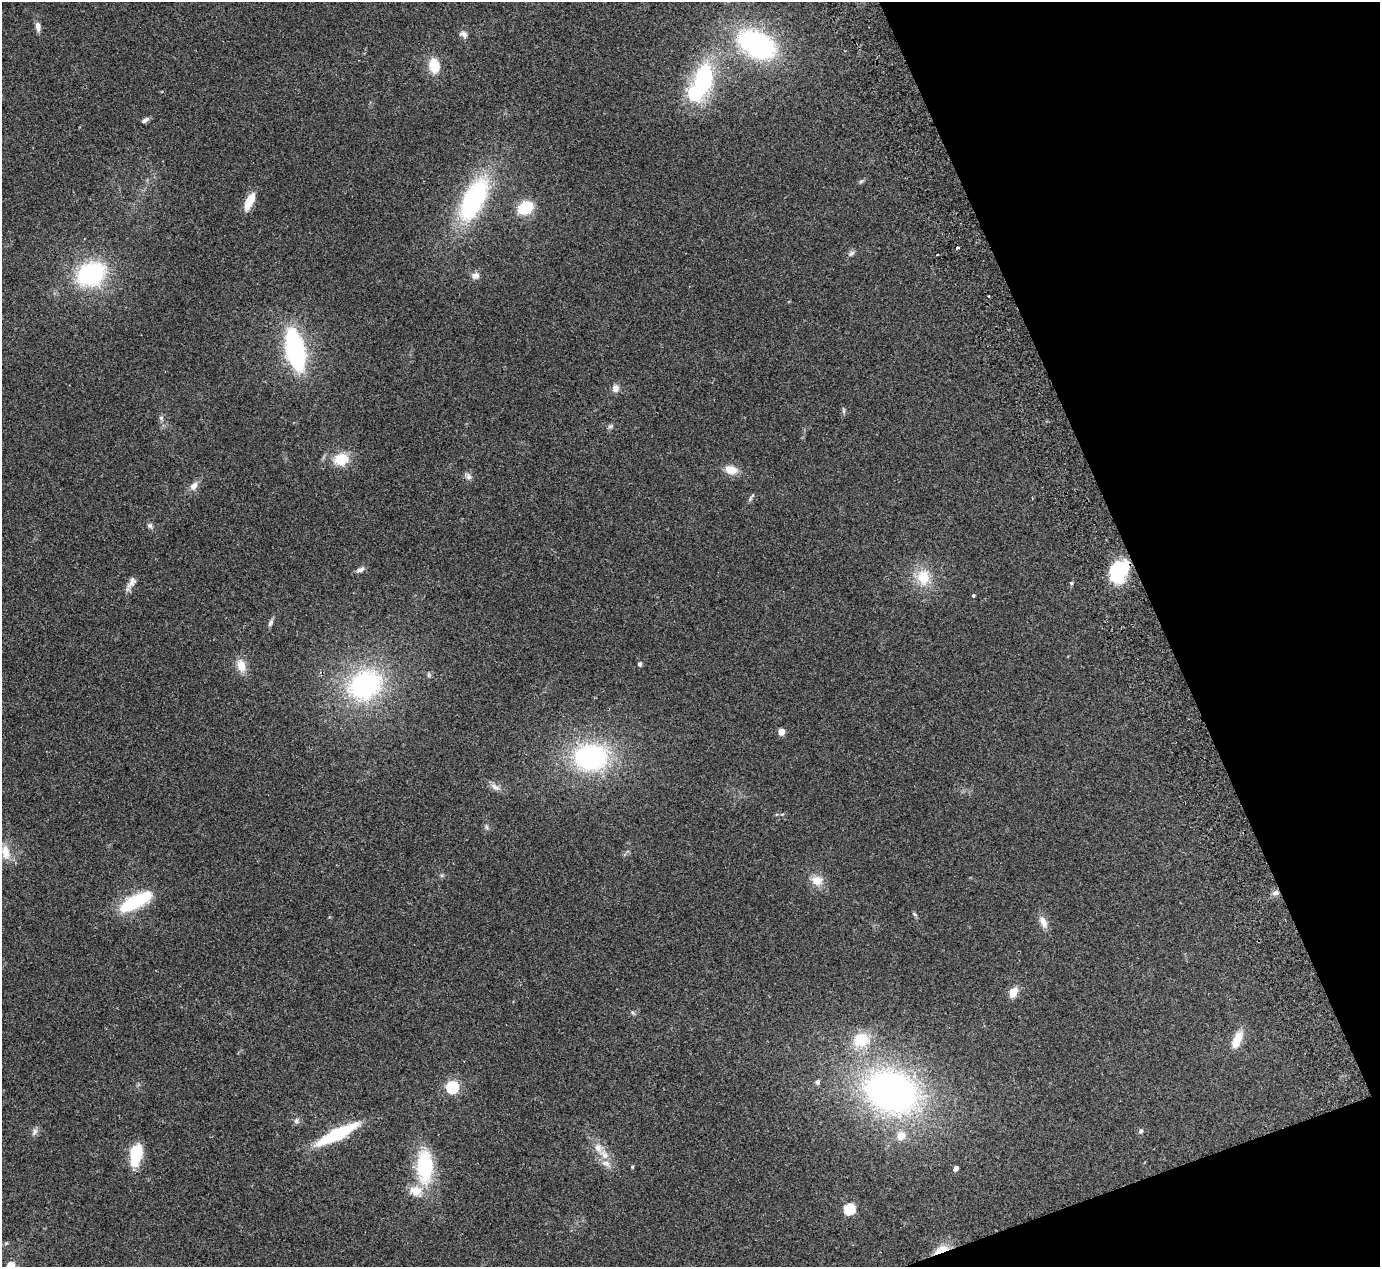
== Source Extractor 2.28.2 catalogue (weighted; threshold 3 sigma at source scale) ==
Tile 12 of 4 x 4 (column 4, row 3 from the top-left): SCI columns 4189-5566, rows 1448-2712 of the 5623 x 5551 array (HDU 1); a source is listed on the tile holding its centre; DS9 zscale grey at full resolution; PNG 1382 x 1269 px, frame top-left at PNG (2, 2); no overlay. Shown black and unused: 18% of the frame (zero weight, under 2 of 3 exposures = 3% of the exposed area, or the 3 px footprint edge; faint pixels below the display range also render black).
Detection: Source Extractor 2.28.2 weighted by HDU 2 'WHT'; one run over the whole footprint, this tile lists its part. Background 0.215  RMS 0.011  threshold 0.0512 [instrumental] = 3 sigma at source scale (4.5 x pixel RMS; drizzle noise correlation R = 1.50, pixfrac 1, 0.05/0.05 arcsec/px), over >= 5 px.
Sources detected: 71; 2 inside a brighter object's white glare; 1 cosmic-ray / hot-pixel residue — not listed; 4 inside a brighter listed object's ellipse — not listed separately; the other 64 listed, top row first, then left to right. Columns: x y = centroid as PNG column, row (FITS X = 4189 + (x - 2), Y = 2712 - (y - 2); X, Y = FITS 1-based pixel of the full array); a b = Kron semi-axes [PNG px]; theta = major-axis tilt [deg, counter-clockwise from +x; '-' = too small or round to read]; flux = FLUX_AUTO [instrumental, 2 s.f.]
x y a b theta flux
38 27 11 6 -81 6
463 34 11 7 -34 4.2
757 44 28 17 -29 230
434 66 13 9 -79 26
695 93 7 6 - 170
145 120 10 5 32 3.4
861 181 8 4 37 1.8
251 199 14 9 71 14
474 200 39 18 63 170
525 208 14 11 27 37
957 247 3 3 - 7.2
851 253 10 5 36 3.1
91 274 25 20 28 120
475 276 9 8 - 5.7
295 350 25 10 -78 260
615 388 9 8 - 5.7
843 411 8 4 -89 2
161 418 6 6 - 2.2
610 426 8 4 8 2.1
341 459 15 12 10 27
731 470 14 9 -14 14
469 477 9 7 -77 4.2
194 486 13 8 50 6.7
750 499 8 5 62 2.2
150 526 7 6 - 2.8
360 570 11 5 21 4
1118 572 24 17 75 65
923 577 21 17 -84 28
132 582 17 8 55 6.9
1071 583 5 4 - 1.5
973 595 4 4 - 1.5
270 623 8 5 67 3.4
640 664 5 4 - 3
241 665 16 10 -77 14
365 685 36 29 31 160
781 732 5 4 - 15
591 757 34 27 1 170
495 787 16 7 -36 6.4
487 827 7 4 -71 1.9
5 852 19 11 -79 16
817 880 15 12 -15 13
1275 893 9 6 21 4
136 901 33 11 29 73
915 914 7 4 -46 1.7
1043 922 16 8 -67 8.7
1013 992 11 8 64 13
861 1040 16 14 1 33
1237 1040 22 10 66 18
817 1082 6 5 - 2.7
452 1087 6 5 - 170
891 1092 53 40 -23 400
296 1121 8 6 60 3
1141 1131 6 5 - 2.8
35 1132 11 6 61 4
337 1134 38 9 26 84
901 1136 11 11 - 11
136 1154 21 10 79 46
604 1155 14 8 -44 11
425 1167 35 17 -89 76
632 1167 4 3 - 1.3
956 1169 5 4 - 5.5
849 1209 6 5 - 96
941 1250 18 8 25 15
10 1266 11 10 - 13
Overlapping masked pixels (flux is a lower limit): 2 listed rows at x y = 1118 572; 941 1250
Isophote crosses this tile's border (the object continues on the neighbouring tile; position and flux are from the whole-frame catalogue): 1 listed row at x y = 10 1266